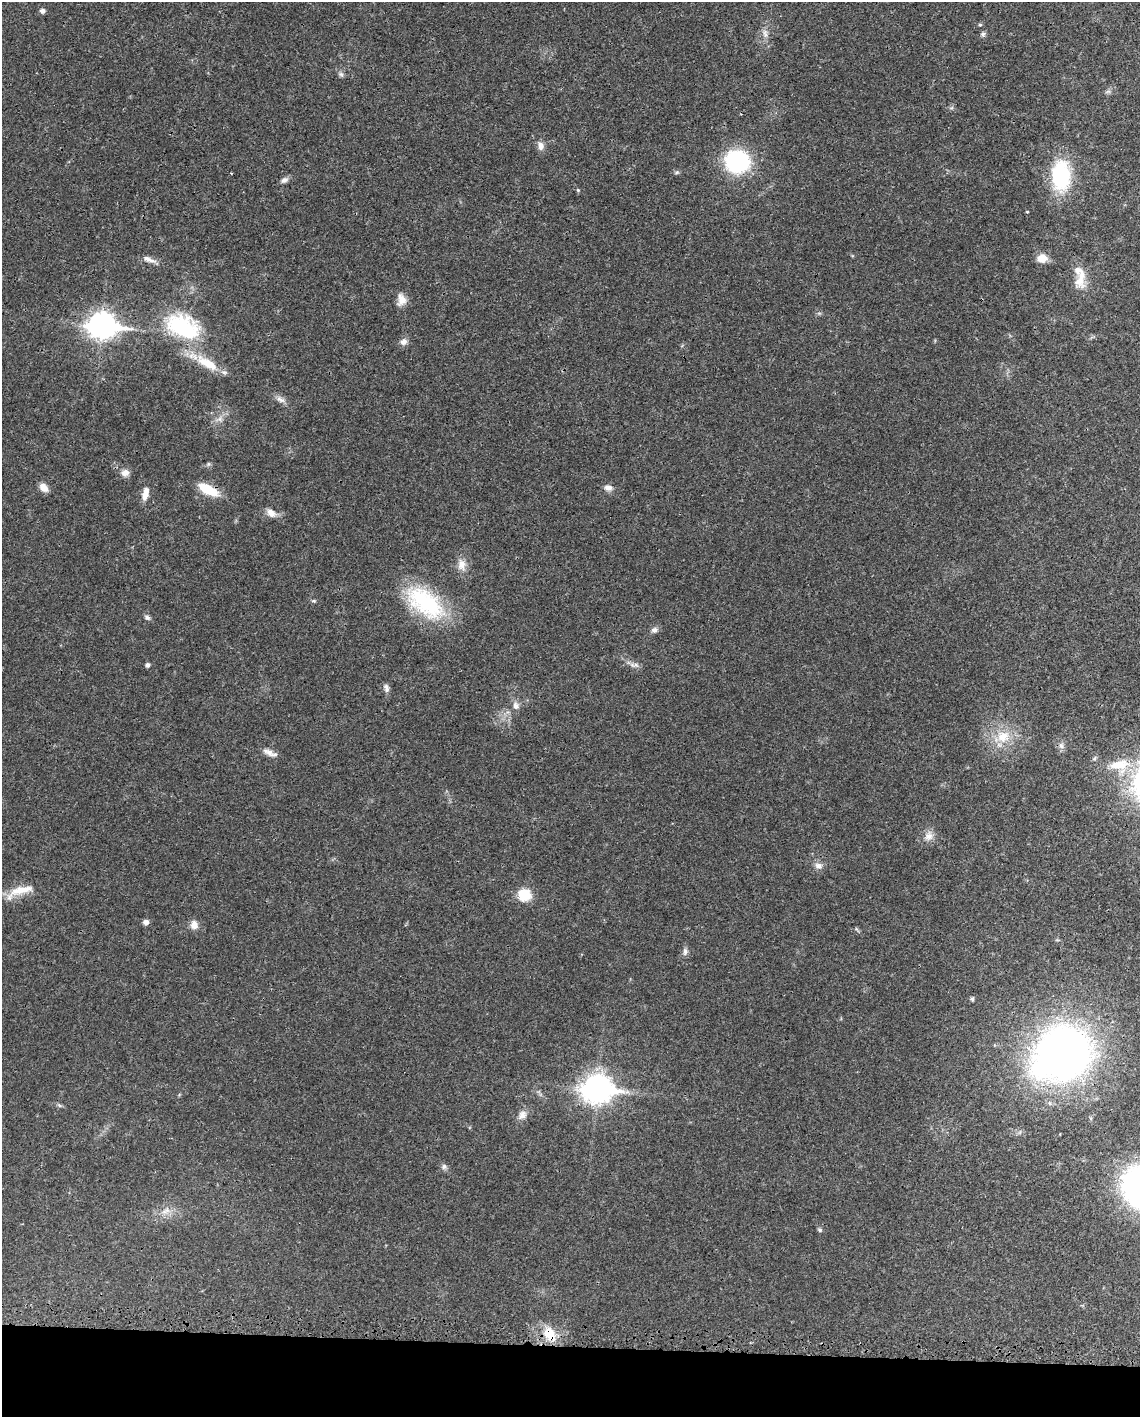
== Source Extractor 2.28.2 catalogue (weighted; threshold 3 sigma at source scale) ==
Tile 10 of 4 x 3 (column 2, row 3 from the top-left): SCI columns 1230-2367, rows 259-1673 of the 4733 x 4651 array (HDU 1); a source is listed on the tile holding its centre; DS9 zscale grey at full resolution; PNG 1142 x 1419 px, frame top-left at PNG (2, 2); no overlay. Shown black and unused: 5% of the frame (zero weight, under 3 of 4 exposures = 7% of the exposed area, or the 3 px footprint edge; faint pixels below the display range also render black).
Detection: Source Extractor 2.28.2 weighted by HDU 2 'WHT'; one run over the whole footprint, this tile lists its part. Background 0.0165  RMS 0.0028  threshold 0.0125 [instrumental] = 3 sigma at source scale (4.5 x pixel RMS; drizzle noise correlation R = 1.50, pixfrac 1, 0.05/0.05 arcsec/px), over >= 5 px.
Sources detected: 59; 2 inside a brighter listed object's ellipse — not listed separately; the other 57 listed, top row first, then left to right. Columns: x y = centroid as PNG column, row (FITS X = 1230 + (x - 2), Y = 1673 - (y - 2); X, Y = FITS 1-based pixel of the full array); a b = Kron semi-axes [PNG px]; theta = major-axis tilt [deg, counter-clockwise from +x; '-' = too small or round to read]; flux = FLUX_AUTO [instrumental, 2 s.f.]
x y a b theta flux
42 11 5 5 - 1.1
980 25 5 4 - 0.34
765 34 13 6 -80 1.4
983 34 7 6 - 0.62
341 74 8 5 -53 0.69
540 146 11 8 -75 1.5
737 161 17 16 - 39
677 172 7 4 31 0.43
1061 176 32 19 90 21
284 180 10 7 40 1
578 190 4 4 - 0.34
1042 258 13 10 3 2.4
149 259 20 6 -20 1.7
1079 280 24 15 76 4.4
401 299 15 10 -88 2.5
102 325 12 9 -5 240
183 327 42 25 -24 25
404 342 9 7 32 1.4
207 363 36 12 -29 7.6
280 399 13 7 -32 1.4
219 419 7 6 - 0.93
209 464 6 5 - 0.45
125 473 10 9 - 1.6
43 488 10 7 -44 2.3
608 488 11 8 -17 1.4
208 489 22 9 -28 7.6
145 494 13 8 69 2.2
271 513 13 9 -39 2
461 565 15 10 89 2.5
313 601 7 4 1 0.39
425 603 53 28 -38 25
147 617 9 5 -38 0.72
654 630 9 7 21 1
147 665 4 4 - 0.87
636 665 8 6 -16 0.95
386 688 11 7 -75 0.99
516 706 10 8 -68 1.4
1003 736 20 18 19 7.1
1061 745 9 7 -59 1
270 753 20 6 -22 1.8
1120 765 32 18 3 9.8
929 836 13 11 25 2.1
818 866 11 8 -14 1.5
20 891 38 10 19 5.3
524 895 13 12 - 6.1
146 922 7 6 - 1
194 925 10 9 - 2.1
685 952 10 7 82 0.95
972 999 6 5 - 0.49
1063 1053 38 33 35 230
597 1089 12 9 -2 320
59 1105 6 4 -19 0.47
522 1115 14 10 48 1.9
444 1166 8 7 - 0.78
166 1211 15 5 25 1.7
820 1230 6 5 - 0.54
550 1334 21 14 -56 6.2
Overlapping masked pixels (flux is a lower limit): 4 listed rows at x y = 102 325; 208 489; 1063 1053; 550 1334